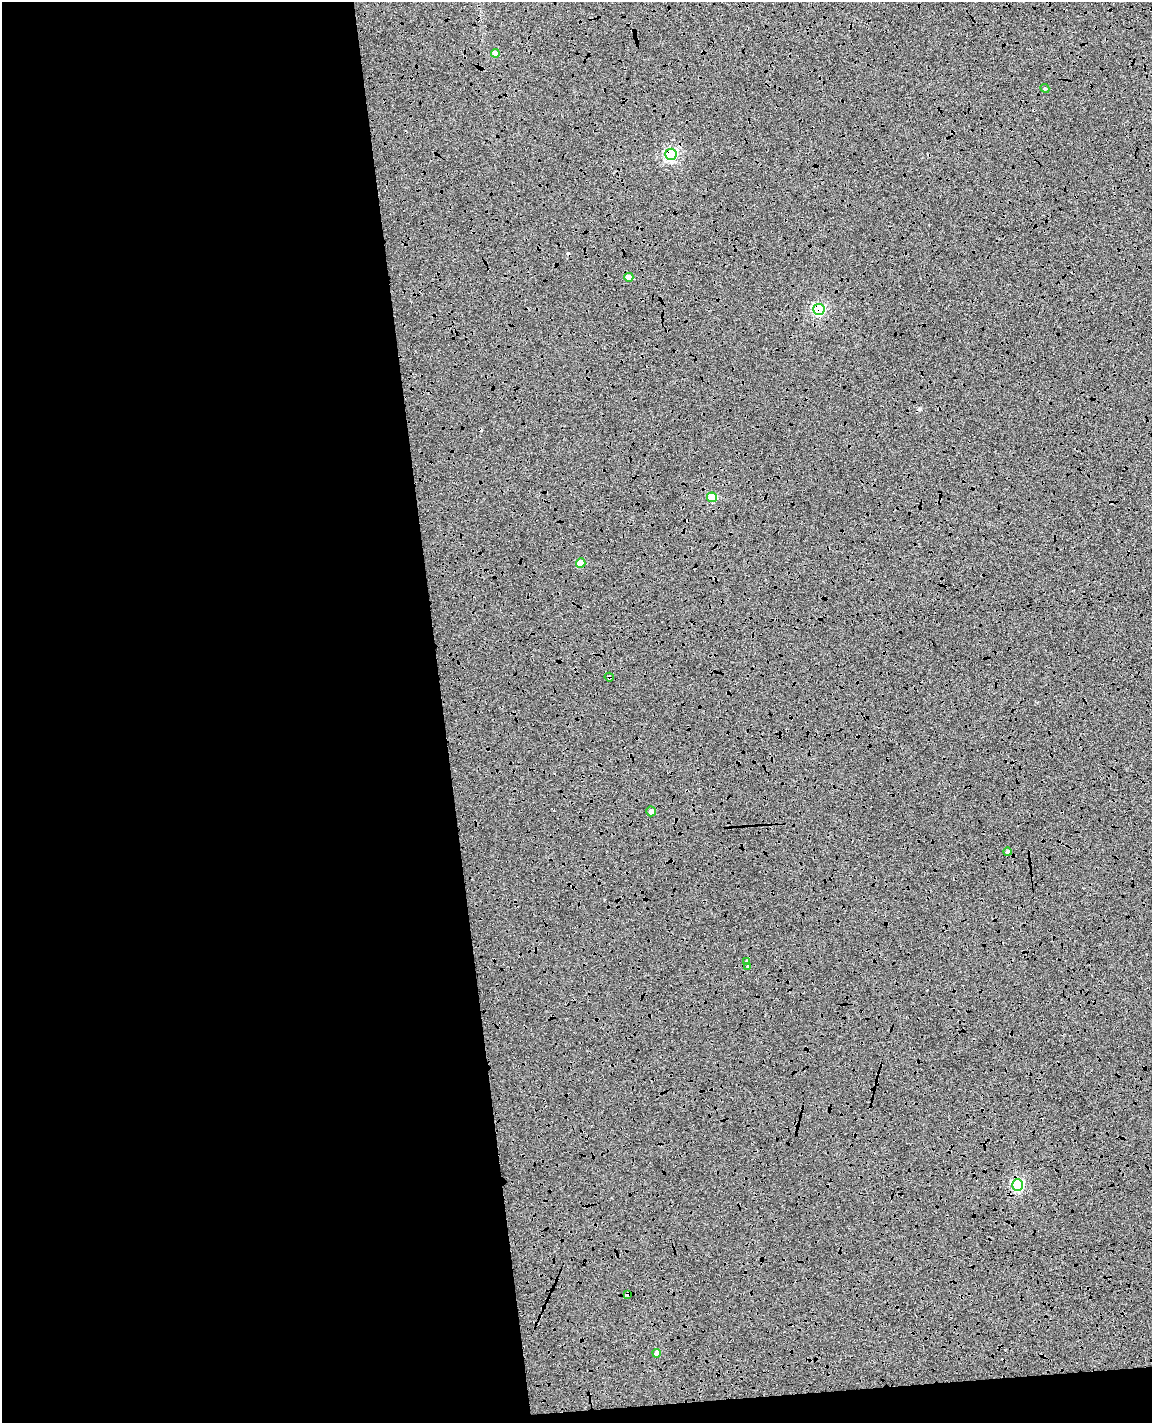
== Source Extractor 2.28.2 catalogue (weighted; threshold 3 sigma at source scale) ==
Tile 9 of 4 x 3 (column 1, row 3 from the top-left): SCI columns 57-1206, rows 139-1559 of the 4714 x 4645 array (HDU 1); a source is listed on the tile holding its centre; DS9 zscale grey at full resolution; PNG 1154 x 1425 px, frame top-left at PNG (2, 2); each listed source drawn as its Kron ellipse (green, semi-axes under 4 px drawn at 4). Shown black and unused: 41% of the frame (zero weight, under 4 of 8 exposures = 6% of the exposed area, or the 3 px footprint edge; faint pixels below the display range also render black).
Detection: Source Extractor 2.28.2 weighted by HDU 2 'WHT'; one run over the whole footprint, this tile lists its part. Background 0.00602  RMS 0.0054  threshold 0.022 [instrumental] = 3 sigma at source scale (4.09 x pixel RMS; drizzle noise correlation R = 1.36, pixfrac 0.8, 0.05/0.05 arcsec/px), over >= 5 px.
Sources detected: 19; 4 cosmic-ray / hot-pixel residue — neither listed nor drawn; the other 15 listed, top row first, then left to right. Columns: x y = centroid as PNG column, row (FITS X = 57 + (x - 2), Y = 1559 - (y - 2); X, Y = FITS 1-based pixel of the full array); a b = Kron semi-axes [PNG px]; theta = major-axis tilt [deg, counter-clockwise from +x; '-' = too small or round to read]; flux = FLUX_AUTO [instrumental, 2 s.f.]
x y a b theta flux
495 53 4 4 - 5.3
1045 88 4 4 - 0.59
671 154 6 5 - 85
629 277 5 4 - 5.6
819 309 6 5 - 60
712 497 5 5 - 19
581 563 5 4 - 8.6
609 677 5 3 - 0.72
651 811 5 4 - 2.2
1007 852 4 4 - 1.1
747 962 4 4 - 0.95
748 966 4 3 - 0.78
1018 1185 5 5 - 58
627 1294 4 4 - 2.3
657 1353 4 4 - 3.9
Overlapping masked pixels (flux is a lower limit): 5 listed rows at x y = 671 154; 819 309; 581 563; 609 677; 627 1294